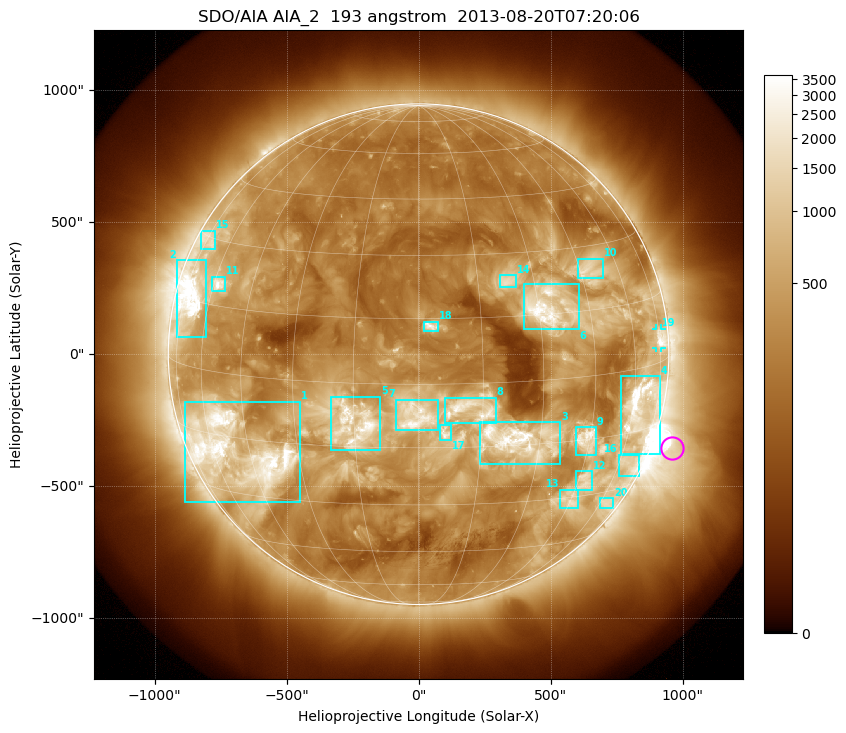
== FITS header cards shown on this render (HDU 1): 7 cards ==
TELESCOP= 'SDO/AIA'
INSTRUME= 'AIA_2'
WAVELNTH=                  193
WAVEUNIT= 'angstrom'
DATE-OBS= '2013-08-20T07:20:06.84'
CTYPE1  = 'HPLN-TAN'
CTYPE2  = 'HPLT-TAN'

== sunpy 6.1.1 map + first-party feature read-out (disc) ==
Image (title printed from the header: SDO/AIA AIA_2  193 angstrom  2013-08-20T07:20:06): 1024 x 1024 px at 2.4 arcsec/px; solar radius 948 arcsec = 395 px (full disc in frame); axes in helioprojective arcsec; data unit not stated in the header (colour bar unlabelled)
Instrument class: DISC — disc imager (sunpy class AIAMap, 193 A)
Bright regions (active regions / flare kernels): reference = the median radial profile (limb darkening/brightening removed); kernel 9 px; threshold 5 sigma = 854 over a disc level ~298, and >= 1.15x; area >= 12 px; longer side >= 9 px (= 22 arcsec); searched inside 0.97 R_sun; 25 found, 20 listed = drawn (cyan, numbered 1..; 1 of them under ~33 arcsec drawn as corner ticks so the feature stays visible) (cap 20 boxes per figure: the strongest are kept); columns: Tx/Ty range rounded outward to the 5 arcsec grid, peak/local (2 s.f.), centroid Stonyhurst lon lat
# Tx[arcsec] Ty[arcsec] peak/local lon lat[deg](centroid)
1 -885..-445 -560..-180 12 -49 -18
2 -920..-805 65..355 14 -70 +16
3 230..540 -415..-255 13 +24 -14
4 765..915 -380..-85 14 +64 -9
5 -330..-145 -365..-160 12 -15 -10
6 395..610 90..270 12 +32 +17
7 -85..75 -285..-170 13 -1 -7
8 95..295 -260..-165 11 +12 -6
9 595..675 -385..-275 9.8 +44 -15
10 605..700 285..365 5.9 +48 +24
11 -785..-730 240..295 10 -58 +20
12 595..655 -515..-445 5.7 +48 -26
13 535..605 -585..-510 5.5 +45 -31
14 305..370 255..300 6.1 +23 +23
15 -825..-770 395..470 4.2 -73 +29
16 755..835 -460..-380 4.2 +65 -23
17 80..125 -325..-265 7.7 +6 -11
18 20..75 85..125 8.1 +3 +13
19 900..920 25..95 8 +74 +5
20 685..740 -585..-545 4.1 +64 -33
Off-limb structures (1.02-1.3 R_sun): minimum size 162 px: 2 found; the strongest spans PA ~215..290 deg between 1.02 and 1.3 R_sun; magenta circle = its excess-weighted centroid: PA ~250 deg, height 1.08 R_sun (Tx ~960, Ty ~-355 arcsec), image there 5.3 x the reference